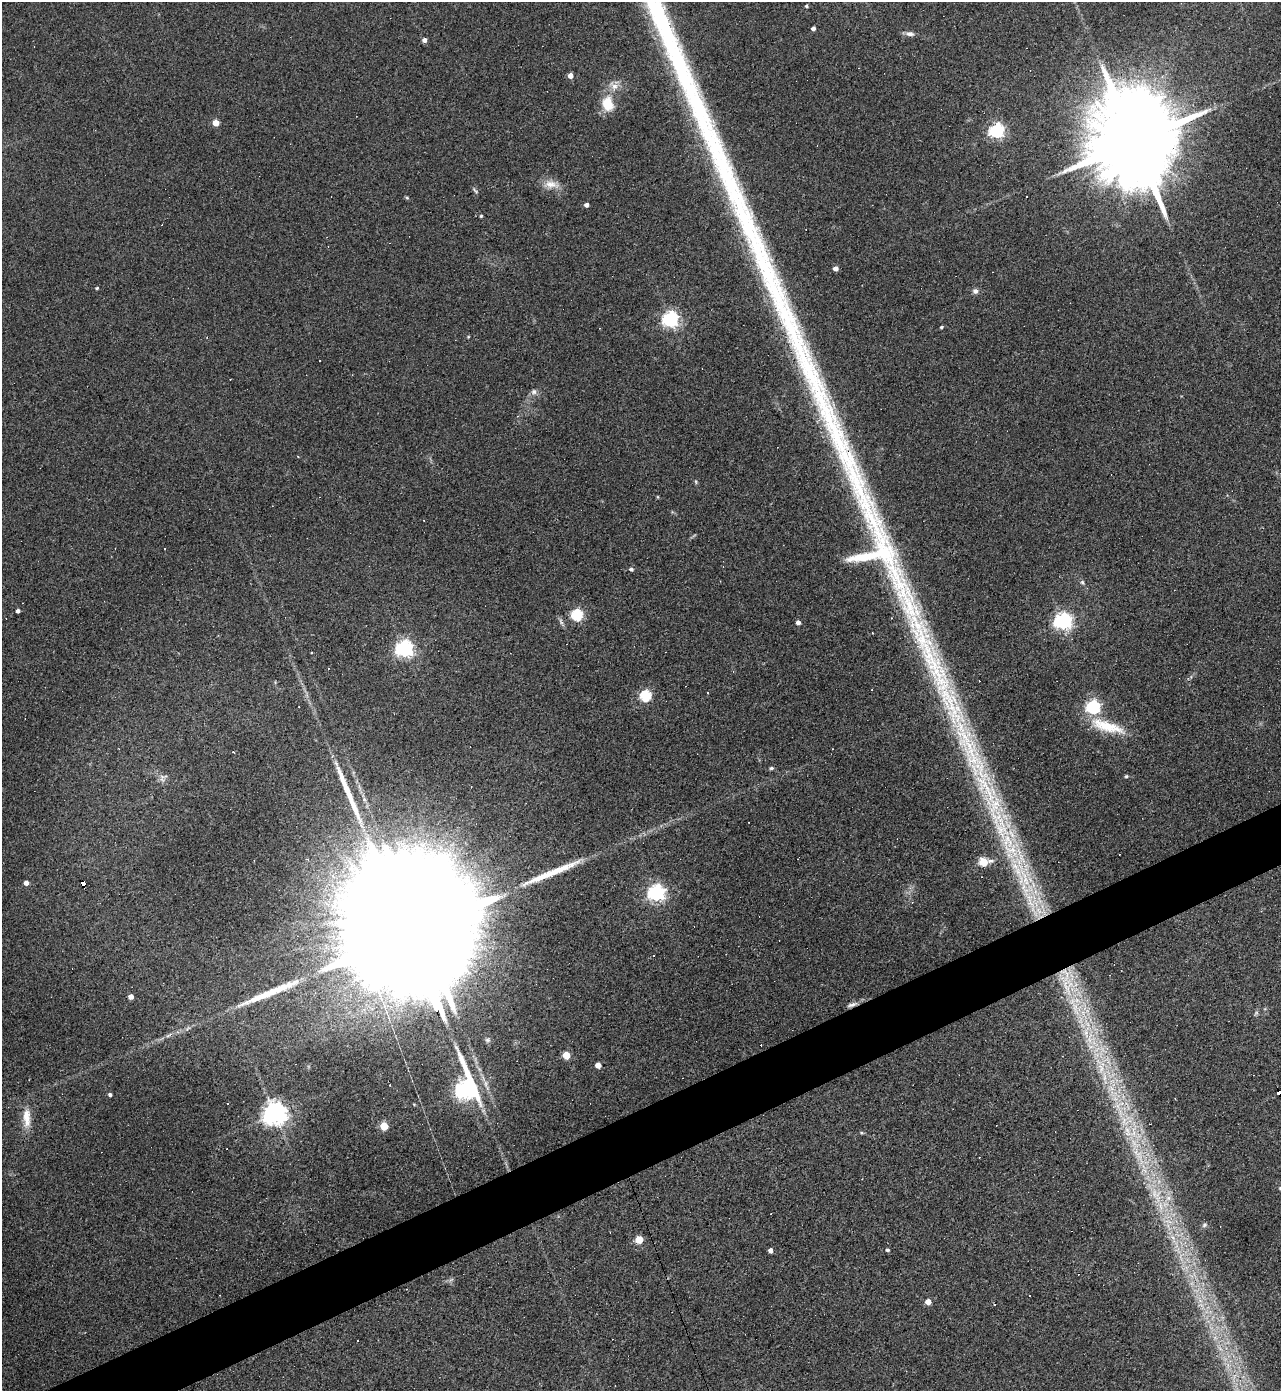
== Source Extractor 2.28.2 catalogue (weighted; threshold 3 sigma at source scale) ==
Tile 7 of 4 x 4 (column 3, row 2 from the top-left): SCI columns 2705-3983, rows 2778-4166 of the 5540 x 5554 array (HDU 1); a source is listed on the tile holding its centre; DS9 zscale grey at full resolution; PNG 1283 x 1393 px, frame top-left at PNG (2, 2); no overlay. Shown black and unused: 4% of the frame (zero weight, under 3 of 4 exposures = <1% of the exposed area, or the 3 px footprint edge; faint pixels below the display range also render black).
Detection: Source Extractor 2.28.2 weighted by HDU 2 'WHT'; one run over the whole footprint, this tile lists its part. Background 0.067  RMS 0.0076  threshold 0.0344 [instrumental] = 3 sigma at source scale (4.5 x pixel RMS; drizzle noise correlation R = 1.50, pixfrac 1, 0.05/0.05 arcsec/px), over >= 5 px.
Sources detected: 114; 3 too faint to see at this stretch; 1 inside a brighter object's white glare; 24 cosmic-ray / hot-pixel residue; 2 long thin detections or spike segments (spike, bleed or trail) — not listed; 6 inside a brighter listed object's ellipse — not listed separately; the other 78 listed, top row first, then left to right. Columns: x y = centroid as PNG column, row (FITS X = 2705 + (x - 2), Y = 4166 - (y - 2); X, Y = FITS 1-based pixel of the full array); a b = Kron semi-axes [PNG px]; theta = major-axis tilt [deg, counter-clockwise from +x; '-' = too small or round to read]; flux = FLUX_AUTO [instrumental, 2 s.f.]
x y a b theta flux
806 6 4 4 - 1.2
813 28 4 4 - 2.8
910 34 11 6 -8 3.3
424 40 4 4 - 4
570 75 4 4 - 6.7
614 86 13 8 -44 5.8
607 104 17 13 -77 18
216 123 4 4 - 15
997 131 6 6 - 200
1134 140 32 19 -72 23000
551 184 23 10 -5 8.7
475 190 10 3 -52 1.2
407 198 5 5 - 0.88
586 205 4 4 - 3
481 216 3 3 - 0.91
836 268 4 4 - 4.8
97 288 3 3 - 1
975 291 6 6 - 2.8
670 319 6 6 - 250
941 327 5 4 - 1.2
534 392 8 7 - 2.6
518 416 5 3 - 0.68
696 482 6 3 -72 0.91
658 497 5 3 - 0.61
631 569 5 4 - 1.9
1082 582 7 5 -63 1.5
18 611 4 3 - 2.5
577 615 5 5 - 85
1063 621 7 6 - 300
798 622 4 4 - 3.4
872 633 2 2 - 0.57
404 649 6 6 - 300
707 692 3 3 - 9.1
646 696 5 5 - 85
1093 707 6 6 - 160
1107 726 46 13 -18 26
771 768 5 4 - 1.4
1126 776 5 4 - 1
163 777 12 9 37 3.7
354 807 41 8 -67 17
308 859 4 4 - 0.84
983 862 6 5 - 39
26 883 4 4 - 4
82 883 5 3 - 140
656 893 6 6 - 310
408 935 102 18 -69 110000
654 955 2 2 - 0.67
1067 986 36 28 -74 47
265 994 64 10 24 32
131 996 4 4 - 4.8
854 1004 11 6 14 3.1
1256 1013 7 4 46 1.3
188 1028 7 4 35 1.7
168 1035 11 3 35 1.7
566 1055 5 5 - 21
598 1065 4 4 - 6.9
1101 1068 19 9 -86 14
465 1090 15 8 -84 440
1279 1092 4 4 - 38
110 1095 4 3 - 1.9
1115 1097 24 13 -70 23
275 1113 7 7 - 770
27 1118 28 10 -88 12
384 1126 5 5 - 25
862 1133 5 3 - 0.91
1139 1156 38 12 -65 32
1280 1188 5 4 - 0.98
1156 1194 19 16 -48 19
771 1213 2 2 - 0.42
1204 1225 8 6 33 1.9
1173 1237 17 7 -64 9.3
639 1240 5 5 - 24
770 1250 4 4 - 3.7
887 1250 5 4 - 1.3
1181 1257 15 5 -73 6
928 1302 4 4 - 7.7
1201 1305 10 5 -18 3.4
1215 1338 7 4 -19 2.1
Overlapping masked pixels (flux is a lower limit): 4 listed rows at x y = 82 883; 1067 986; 854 1004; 1279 1092
Isophote crosses this tile's border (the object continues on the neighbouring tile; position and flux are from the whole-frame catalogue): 2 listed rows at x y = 1279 1092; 1280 1188
Unlisted compact peaks at least as high as the median listed source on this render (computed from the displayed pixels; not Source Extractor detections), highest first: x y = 864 559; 929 655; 863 505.